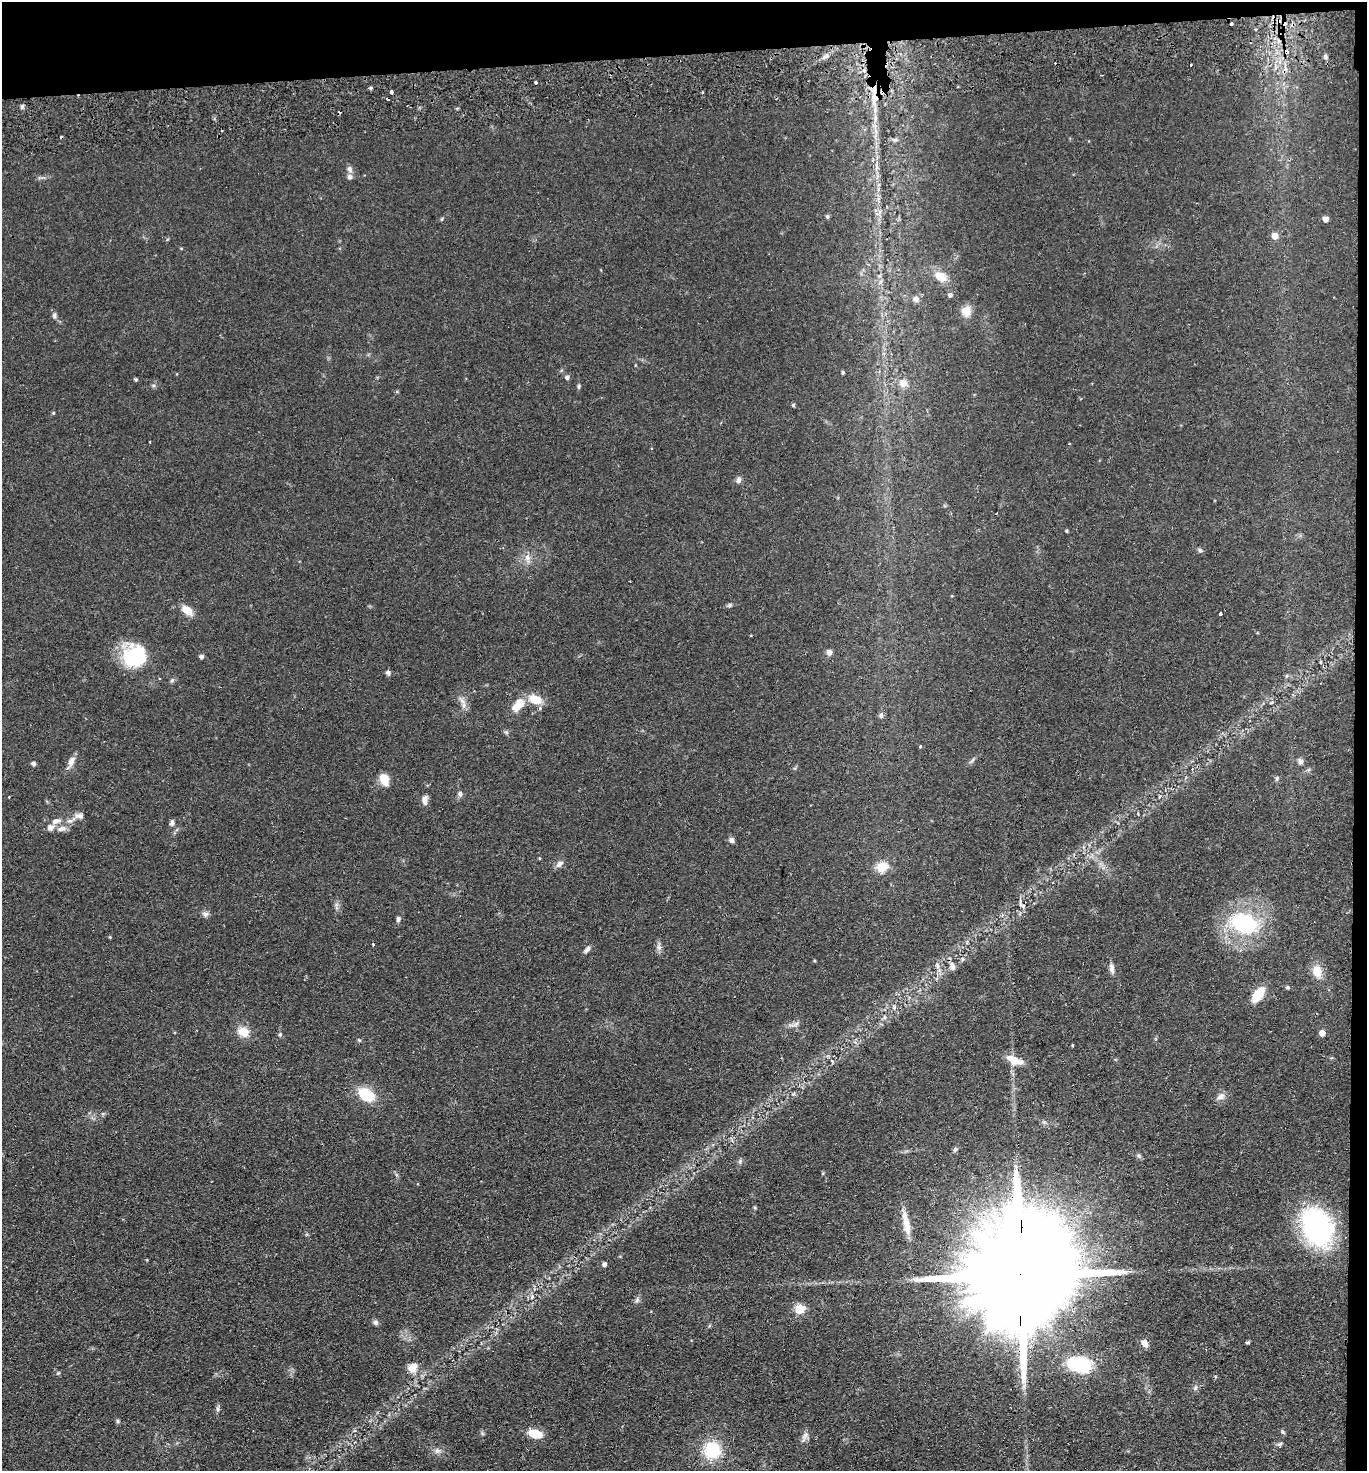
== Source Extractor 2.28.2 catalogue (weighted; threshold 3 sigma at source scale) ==
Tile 3 of 3 x 3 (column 3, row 1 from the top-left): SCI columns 2855-4219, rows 2991-4459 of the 4380 x 4515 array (HDU 1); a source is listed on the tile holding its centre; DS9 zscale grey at full resolution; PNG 1369 x 1473 px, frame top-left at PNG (2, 2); no overlay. Shown black and unused: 5% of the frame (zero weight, under 2 of 3 exposures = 3% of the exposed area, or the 3 px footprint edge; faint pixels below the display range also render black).
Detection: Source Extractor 2.28.2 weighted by HDU 2 'WHT'; one run over the whole footprint, this tile lists its part. Background 0.0543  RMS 0.0061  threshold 0.0275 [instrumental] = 3 sigma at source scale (4.5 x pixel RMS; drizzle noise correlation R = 1.50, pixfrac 1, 0.05/0.05 arcsec/px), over >= 5 px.
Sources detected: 131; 4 inside a brighter object's white glare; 5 cosmic-ray / hot-pixel residue — not listed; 3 inside a brighter listed object's ellipse — not listed separately; the other 119 listed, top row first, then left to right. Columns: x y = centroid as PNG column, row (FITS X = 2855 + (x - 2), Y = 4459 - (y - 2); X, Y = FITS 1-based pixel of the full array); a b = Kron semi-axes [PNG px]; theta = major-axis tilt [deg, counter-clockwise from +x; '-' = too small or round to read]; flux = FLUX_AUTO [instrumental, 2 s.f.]
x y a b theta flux
1255 29 4 3 - 0.61
826 56 8 4 36 1.8
1325 57 6 5 - 1.4
536 82 3 3 - 3
370 88 5 4 - 0.99
391 92 4 3 - 4.4
875 99 15 9 86 8.6
22 107 6 5 - 1.2
875 118 13 6 90 4
895 140 8 5 7 1.6
876 166 9 4 -71 1.7
350 169 9 7 -74 2.1
879 212 9 4 81 2.2
827 216 5 4 - 1.1
1325 219 6 5 - 3
1275 236 7 7 - 4.3
181 248 5 3 - 0.52
941 276 18 11 -31 7.6
950 295 5 5 - 1.5
916 299 8 7 - 2.5
966 311 10 9 - 7.4
54 316 7 6 - 1.6
843 372 4 3 - 0.88
567 377 6 6 - 1.7
136 379 4 4 - 0.87
903 383 12 10 -39 5.6
578 386 7 4 -86 1
793 405 5 5 - 0.74
53 413 4 3 - 0.6
150 442 3 2 - 0.48
1069 444 3 2 - 0.43
738 480 9 6 69 1.9
1067 531 5 3 - 0.62
1200 550 7 5 -85 1.2
527 558 11 8 -79 3.6
730 605 7 5 2 1.1
187 610 13 8 -40 7.1
1220 614 3 3 - 3.1
829 652 7 7 - 2.1
134 656 27 24 33 35
201 656 4 4 - 1.9
388 672 7 6 - 1.4
1286 676 5 3 - 0.77
172 680 7 5 73 1.2
535 699 17 10 -21 11
1271 703 5 3 - 0.63
464 705 9 8 - 2.9
518 705 19 10 49 9.7
881 715 8 5 -89 1.6
506 732 6 5 - 1
920 746 3 3 - 1
972 760 9 3 45 1.2
1300 761 8 7 - 1.9
71 762 16 7 66 4.2
33 763 5 5 - 1.5
384 779 8 6 -66 15
1277 779 8 4 82 0.96
460 794 8 7 - 1.7
425 800 13 7 84 3.1
79 816 13 7 -1 3.1
56 821 12 7 17 3.5
70 821 10 4 11 1.9
172 823 9 5 80 1.7
62 829 13 7 17 3.5
731 840 7 6 - 1.9
539 858 5 3 - 0.47
559 864 12 7 46 2.7
882 867 6 6 - 34
1020 905 7 4 -17 1.2
205 914 9 7 -17 2
398 919 7 5 81 1.4
1244 923 29 20 -22 58
110 937 4 4 - 0.55
373 944 3 3 - 0.9
587 950 10 6 50 2.1
962 959 6 5 - 1.2
938 966 7 5 -75 1.8
952 966 12 7 -79 2.5
1112 968 13 6 -81 2.8
1317 971 16 11 -80 8
1288 987 5 5 - 0.91
1258 994 14 8 54 18
894 1007 7 5 79 1.2
884 1017 6 4 -90 0.96
794 1024 18 4 14 2.5
243 1032 11 9 -26 9.3
1322 1033 5 5 - 4.3
280 1034 5 5 - 0.92
359 1040 6 3 -44 0.69
1014 1060 20 9 -21 8.1
832 1061 6 4 -46 0.94
366 1094 15 10 -34 20
1221 1096 12 7 29 3
955 1149 7 5 73 1.2
740 1161 8 5 66 1.2
755 1208 5 4 - 0.64
907 1226 27 9 -80 7.9
1317 1227 41 29 -66 100
147 1260 4 3 - 0.44
604 1264 4 4 - 2
1020 1275 52 19 90 29000
532 1297 7 4 66 1.5
637 1300 9 5 68 1.6
800 1309 6 6 - 25
376 1322 7 6 - 1.8
1248 1342 5 3 - 0.9
1144 1343 9 6 -55 3.9
1082 1365 17 16 - 30
412 1368 13 11 41 5.9
58 1373 5 4 - 0.67
1195 1388 8 6 70 1.6
218 1409 9 4 -90 1.3
118 1421 5 5 - 1
1283 1432 7 4 -45 0.88
535 1434 11 6 -15 18
805 1436 18 5 65 2.7
1280 1444 7 5 21 1.2
712 1450 17 16 - 28
437 1451 8 8 - 2.3
Overlapping masked pixels (flux is a lower limit): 2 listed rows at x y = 875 99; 1020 1275